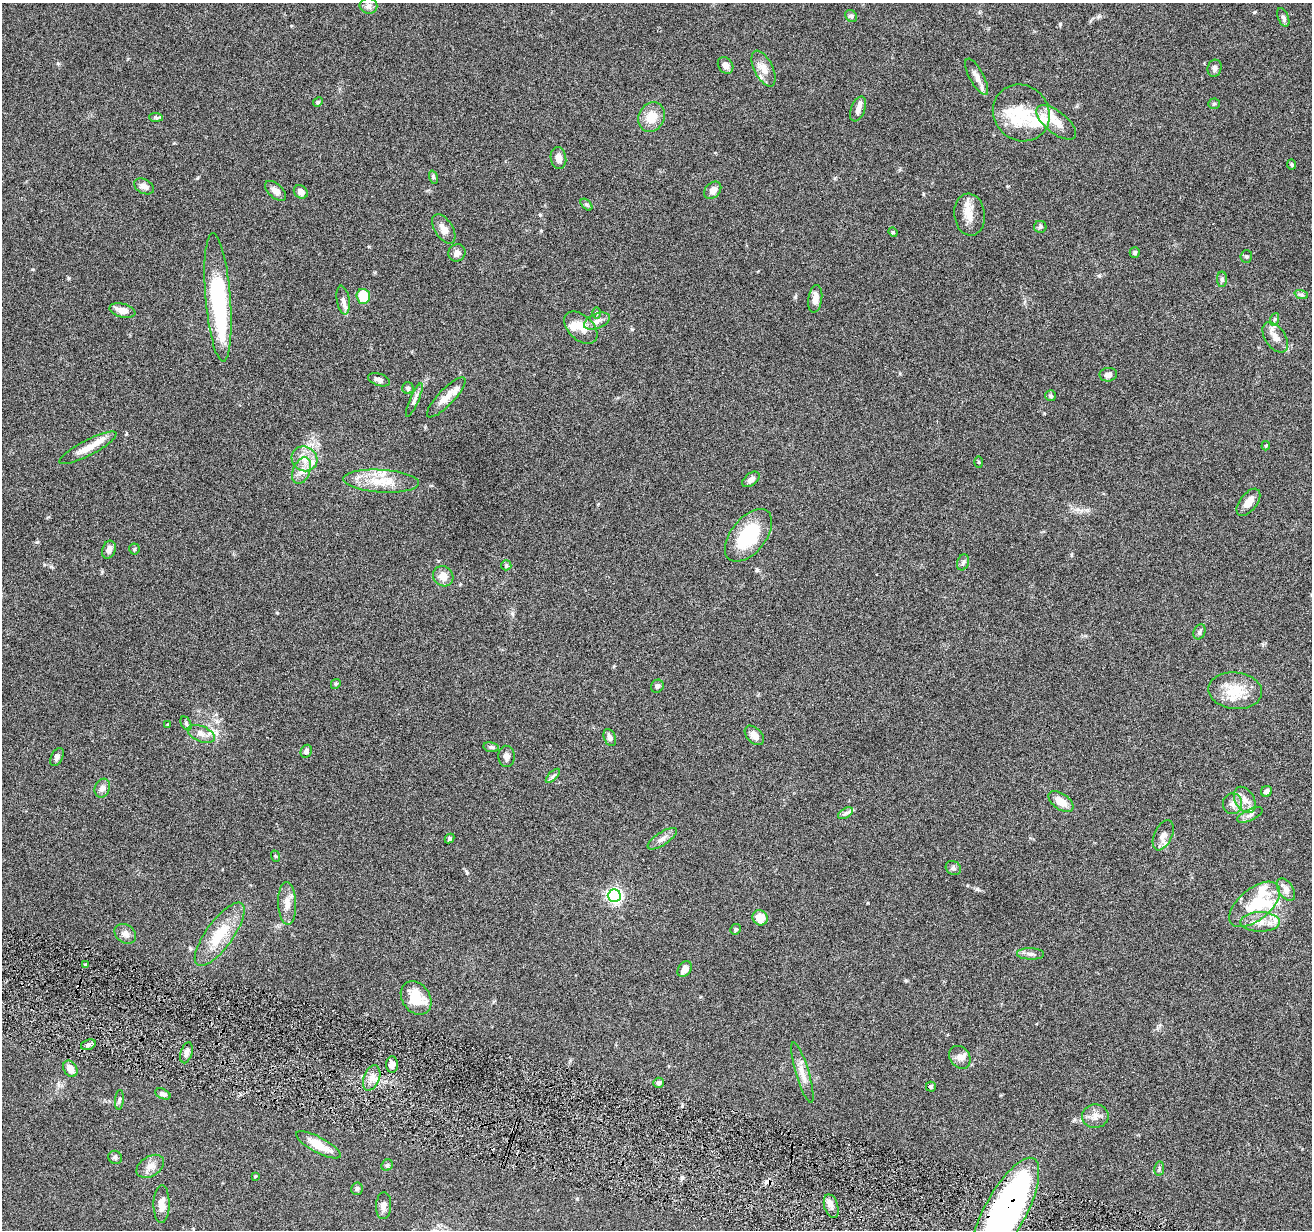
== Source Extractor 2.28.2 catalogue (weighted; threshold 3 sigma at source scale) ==
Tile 6 of 4 x 4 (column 2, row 2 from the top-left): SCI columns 1313-2622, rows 2712-3939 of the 5242 x 5295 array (HDU 1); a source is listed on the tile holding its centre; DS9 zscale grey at full resolution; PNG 1314 x 1232 px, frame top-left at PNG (2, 3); each listed source drawn as its Kron ellipse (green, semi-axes under 4 px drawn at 4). Shown black and unused: <1% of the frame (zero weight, under 4 of 8 exposures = <1% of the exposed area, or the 3 px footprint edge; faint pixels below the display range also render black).
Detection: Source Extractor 2.28.2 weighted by HDU 2 'WHT'; one run over the whole footprint, this tile lists its part. Background 0.0772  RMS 0.0044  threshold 0.0181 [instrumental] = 3 sigma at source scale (4.09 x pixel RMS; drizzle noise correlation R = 1.36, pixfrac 0.8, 0.05/0.05 arcsec/px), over >= 5 px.
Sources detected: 146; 3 inside a brighter object's white glare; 1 cosmic-ray / hot-pixel residue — neither listed nor drawn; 19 inside a brighter listed object's ellipse — not listed separately; the other 123 listed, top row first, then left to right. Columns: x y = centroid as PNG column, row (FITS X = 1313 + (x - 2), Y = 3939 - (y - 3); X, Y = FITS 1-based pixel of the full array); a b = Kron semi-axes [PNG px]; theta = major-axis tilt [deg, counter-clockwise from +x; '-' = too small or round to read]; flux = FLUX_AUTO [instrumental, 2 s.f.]
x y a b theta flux
368 6 9 7 -10 1.5
851 16 6 5 - 0.78
1283 17 10 5 -68 1.1
726 65 9 7 -54 2.3
1215 68 9 7 75 1.6
764 69 19 9 -64 4.1
977 77 20 7 -62 3
318 102 5 4 - 0.52
1214 104 5 5 - 0.58
858 109 13 7 68 2.5
1021 113 29 27 -45 16
156 117 7 4 -2 0.71
651 117 15 13 62 6.5
1056 122 24 11 -39 5.7
558 158 11 7 -80 3
1292 165 5 4 - 0.64
433 177 7 4 -72 0.59
144 186 11 7 -27 2
713 190 10 7 46 2.6
275 191 13 7 -42 2.4
301 192 7 6 - 2
586 205 7 4 -45 0.64
970 215 21 15 -83 5.3
1040 227 6 6 - 0.82
444 229 16 9 -57 3.1
893 232 5 4 - 0.48
1135 252 5 5 - 0.75
457 253 9 8 - 2.1
1246 256 6 5 - 0.66
1222 279 8 5 -90 0.85
1301 294 7 4 -19 0.79
363 296 7 7 - 10
218 297 64 12 -85 51
815 299 14 7 83 3.5
343 300 14 6 -82 2
122 310 13 7 -14 3.5
596 313 6 4 -89 0.52
1275 319 6 4 70 0.68
597 321 13 7 22 2.5
581 328 20 12 -44 5.2
1275 337 17 10 -54 3.7
1108 375 9 7 8 2
379 380 11 6 -17 1.6
408 388 6 6 - 0.75
1051 396 5 5 - 0.79
446 397 26 8 46 4.3
414 400 18 4 66 1.6
1266 446 5 3 - 0.38
88 448 32 7 27 5.7
304 459 13 12 - 5.1
979 462 5 3 - 0.41
302 471 14 8 68 3.4
751 479 10 6 39 1.7
381 481 38 11 -4 10
1248 502 16 8 51 3.4
748 535 31 17 51 22
134 549 5 5 - 0.55
109 550 9 6 70 2
963 562 8 6 72 1.1
506 565 5 5 - 0.55
443 576 11 9 -44 3.7
1199 632 8 5 66 1.1
336 684 5 4 - 0.51
657 686 7 6 - 1
1235 691 27 18 -6 11
186 723 7 5 -64 0.76
168 725 4 3 - 0.56
201 734 14 7 -22 2.6
754 735 11 7 -46 2.7
610 738 9 5 -68 1.7
491 747 8 5 -10 0.74
306 751 6 5 - 1.5
506 756 11 8 -86 1.9
57 757 9 5 63 1.3
553 776 9 3 45 0.87
102 788 9 7 68 2
1267 791 6 5 - 1.8
1245 800 14 9 -58 3.5
1061 802 14 8 -36 4.8
1232 804 10 9 - 2.3
846 813 8 4 31 0.99
1250 815 14 5 25 1.6
1163 835 16 9 65 2.8
449 838 5 4 - 0.67
662 839 17 6 33 2.3
275 856 6 3 -71 0.4
953 868 8 6 -36 0.97
1286 890 12 7 -57 3.4
614 896 6 6 - 90
287 903 21 9 -88 4.2
1255 904 30 15 39 13
760 918 8 7 - 5.9
1260 922 20 9 0 5.2
736 929 5 5 - 0.66
125 934 11 9 -34 2.3
220 934 38 13 54 14
1030 954 13 6 -2 1.5
85 965 4 3 - 0.49
685 969 9 6 54 3.1
416 998 18 13 -55 11
88 1045 8 5 18 1.1
186 1053 11 5 74 1.9
960 1057 12 9 -52 2.6
392 1065 8 6 85 1.9
70 1069 8 6 -56 3.6
802 1073 32 6 -73 4.1
372 1078 13 8 70 3
658 1083 5 5 - 1.2
931 1087 5 5 - 0.79
163 1094 8 5 -24 1.2
119 1100 10 4 85 0.83
1095 1116 13 11 1 3.2
318 1145 25 7 -28 8
115 1157 7 6 - 0.88
387 1165 6 5 - 0.66
150 1166 15 10 32 3.1
1159 1169 7 5 80 0.7
255 1176 4 3 - 0.39
357 1189 6 5 - 0.81
162 1204 19 8 89 3.9
384 1206 13 7 86 2.1
831 1206 12 7 -73 2.4
1005 1212 60 20 61 170
Overlapping masked pixels (flux is a lower limit): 1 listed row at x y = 1005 1212
Isophote crosses this tile's border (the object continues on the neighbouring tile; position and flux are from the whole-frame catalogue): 1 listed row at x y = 1005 1212
Unlisted compact peaks at least as high as the median listed source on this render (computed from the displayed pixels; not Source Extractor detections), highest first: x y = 1060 24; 467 873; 795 297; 277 613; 1254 12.